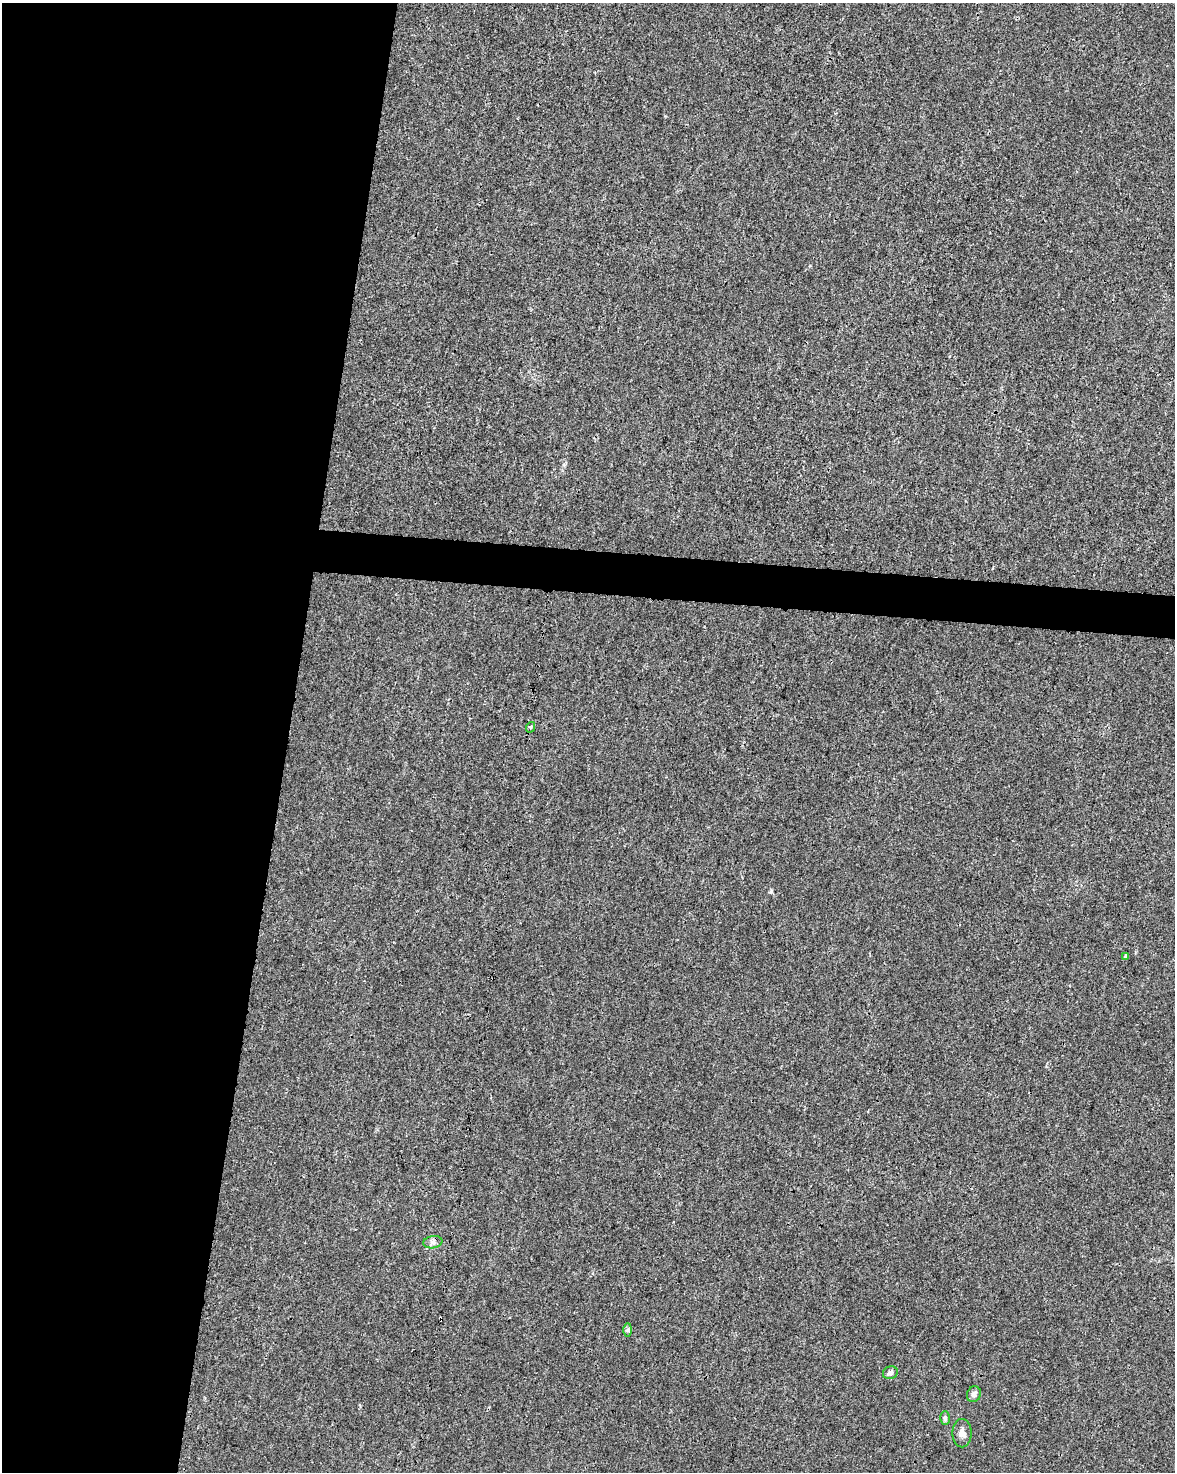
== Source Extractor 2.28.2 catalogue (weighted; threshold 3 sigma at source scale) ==
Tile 5 of 4 x 3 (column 1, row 2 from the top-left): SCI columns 1-1173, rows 1699-3168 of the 4700 x 4923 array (HDU 1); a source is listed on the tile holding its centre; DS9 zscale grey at full resolution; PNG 1177 x 1474 px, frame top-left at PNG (2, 3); each listed source drawn as its Kron ellipse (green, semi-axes under 4 px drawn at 4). Shown black and unused: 27% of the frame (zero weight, under 3 of 4 exposures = <1% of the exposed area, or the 3 px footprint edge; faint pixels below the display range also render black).
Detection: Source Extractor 2.28.2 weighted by HDU 2 'WHT'; one run over the whole footprint, this tile lists its part. Background 0.00168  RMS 0.0028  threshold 0.0124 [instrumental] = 3 sigma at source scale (4.5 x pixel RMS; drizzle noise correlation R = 1.50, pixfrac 1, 0.0396/0.0396 arcsec/px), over >= 5 px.
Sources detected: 9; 1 cosmic-ray / hot-pixel residue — neither listed nor drawn; the other 8 listed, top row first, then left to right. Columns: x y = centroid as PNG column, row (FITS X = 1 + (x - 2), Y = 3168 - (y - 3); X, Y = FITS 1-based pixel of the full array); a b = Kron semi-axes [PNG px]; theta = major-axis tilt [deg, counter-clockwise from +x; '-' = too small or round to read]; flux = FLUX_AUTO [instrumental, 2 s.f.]
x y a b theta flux
531 727 5 3 - 0.3
1126 956 4 3 - 0.53
433 1242 9 6 9 1.1
628 1330 7 4 89 0.48
890 1373 7 6 - 0.94
974 1394 8 7 - 1.1
945 1418 7 5 89 0.69
962 1433 14 9 -89 1.6